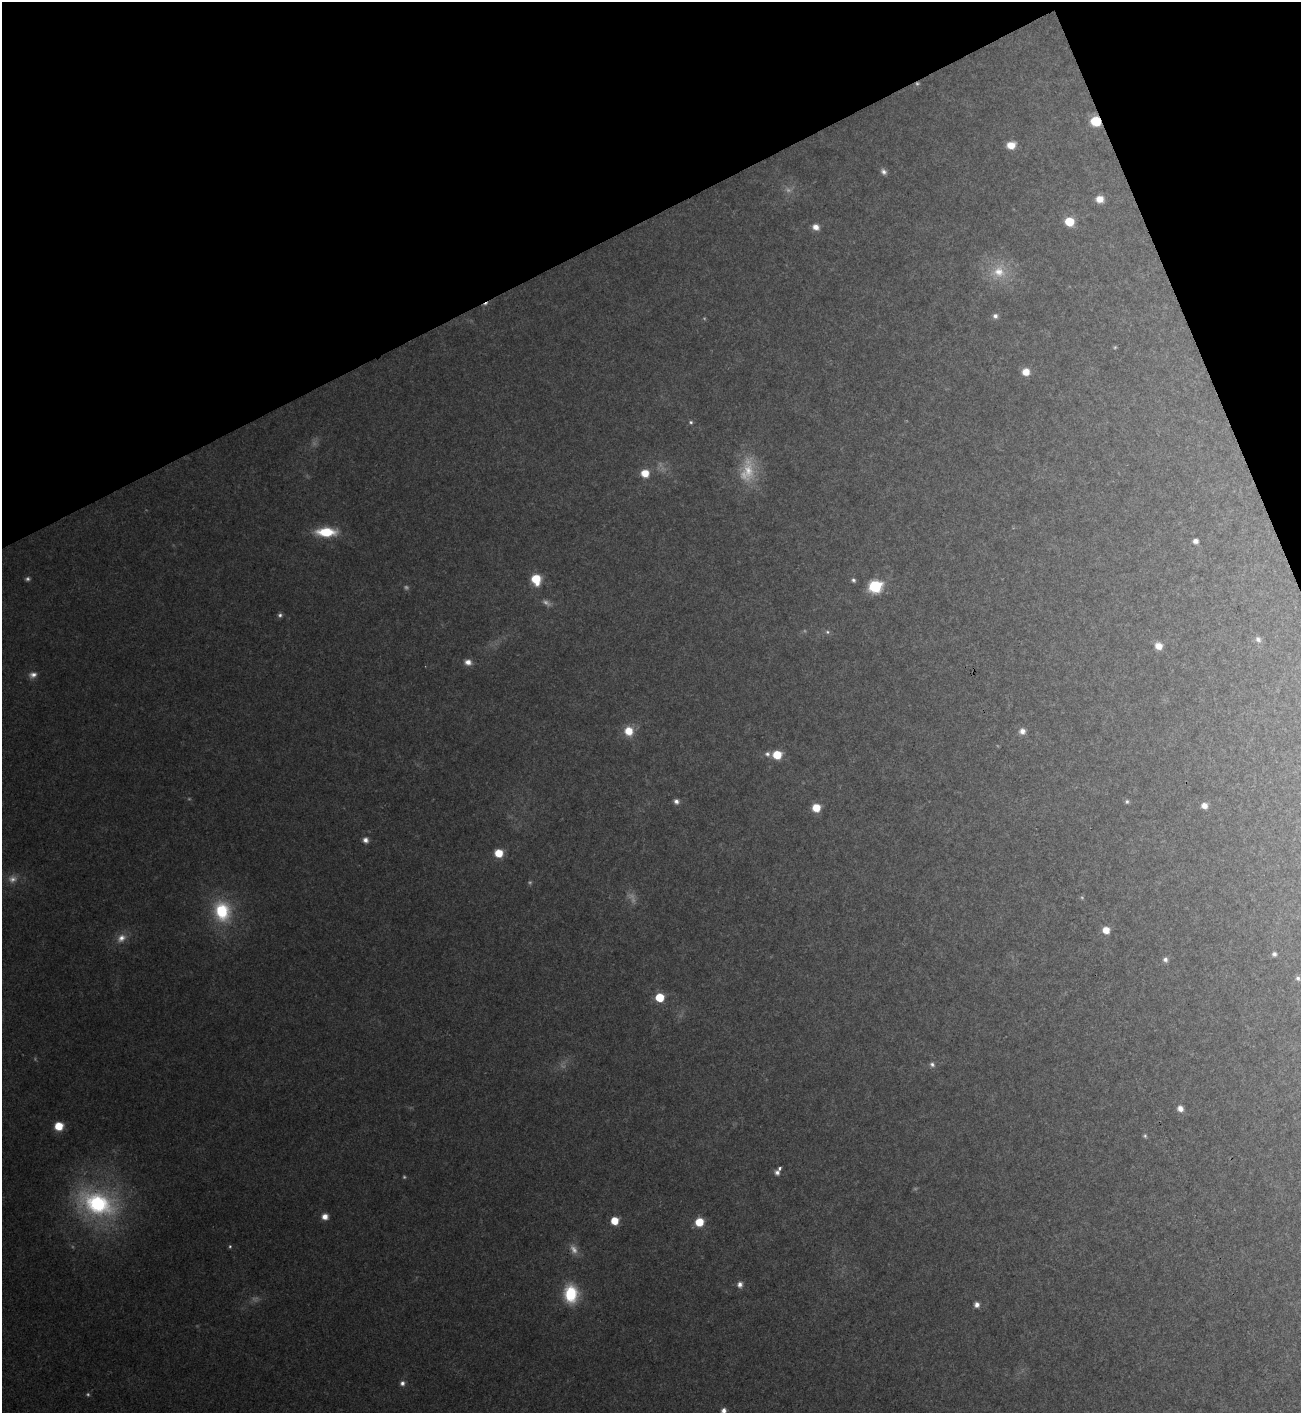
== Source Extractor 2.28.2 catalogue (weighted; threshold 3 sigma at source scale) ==
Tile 3 of 4 x 4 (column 3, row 1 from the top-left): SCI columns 2752-4050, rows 4236-5646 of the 5633 x 5646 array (HDU 1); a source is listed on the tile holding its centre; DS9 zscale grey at full resolution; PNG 1303 x 1415 px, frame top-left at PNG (2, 2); no overlay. Shown black and unused: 20% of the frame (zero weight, under 2 of 3 exposures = <1% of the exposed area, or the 3 px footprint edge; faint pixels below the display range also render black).
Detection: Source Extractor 2.28.2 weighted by HDU 2 'WHT'; one run over the whole footprint, this tile lists its part. Background 0.0477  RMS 0.0075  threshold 0.0339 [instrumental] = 3 sigma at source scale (4.5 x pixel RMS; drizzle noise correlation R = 1.50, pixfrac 1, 0.05/0.05 arcsec/px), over >= 5 px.
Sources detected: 80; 24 too faint to see at this stretch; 1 cosmic-ray / hot-pixel residue — not listed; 1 inside a brighter listed object's ellipse — not listed separately; the other 54 listed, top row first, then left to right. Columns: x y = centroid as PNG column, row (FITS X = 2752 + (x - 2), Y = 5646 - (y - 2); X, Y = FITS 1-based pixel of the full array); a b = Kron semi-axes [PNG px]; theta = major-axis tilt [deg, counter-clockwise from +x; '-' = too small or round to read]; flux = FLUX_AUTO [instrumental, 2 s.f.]
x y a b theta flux
1096 121 7 7 - 36
1011 145 8 7 - 13
884 171 8 6 -52 3.8
1100 199 8 7 - 11
1069 222 8 7 - 25
816 227 7 6 - 7.7
998 272 27 22 37 29
995 316 7 6 - 3.4
1026 372 8 7 - 11
691 422 5 5 - 1.8
645 473 8 8 - 14
326 532 21 9 0 36
1195 541 6 5 - 5.1
536 579 9 8 - 28
853 580 6 5 - 2.2
875 586 8 7 - 97
280 615 6 6 - 2.4
827 632 7 6 - 2.2
1258 639 10 8 -55 3.8
1159 646 8 7 - 10
468 662 8 7 - 6.5
33 675 10 8 20 5.3
629 731 10 10 - 17
1022 731 8 8 - 5.9
767 754 8 7 - 3.3
777 755 7 7 - 22
676 801 7 6 - 3.8
1127 802 6 5 - 2
1204 806 6 6 - 7.1
816 808 7 7 - 18
365 840 7 7 - 4.5
499 853 7 7 - 19
222 911 27 22 -76 59
1106 930 7 7 - 11
121 938 15 11 41 9.4
1274 954 5 5 - 2.5
1165 959 7 6 - 3.6
1298 978 6 5 - 2.6
660 997 6 6 - 29
932 1064 8 6 -73 2.9
1180 1109 7 6 - 6.7
59 1126 7 7 - 20
1145 1136 7 5 -61 1.7
777 1172 7 6 - 3.5
97 1204 54 38 -15 160
325 1216 7 6 - 7.3
615 1221 6 6 - 20
699 1222 8 7 - 21
230 1246 5 4 - 1.3
740 1284 8 7 - 4.4
571 1294 19 14 -87 46
977 1305 6 6 - 4.9
402 1383 7 7 - 3.5
724 1411 7 6 - 4.9
Overlapping masked pixels (flux is a lower limit): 1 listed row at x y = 1096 121
Isophote crosses this tile's border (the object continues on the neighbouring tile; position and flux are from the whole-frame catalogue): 1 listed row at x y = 724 1411